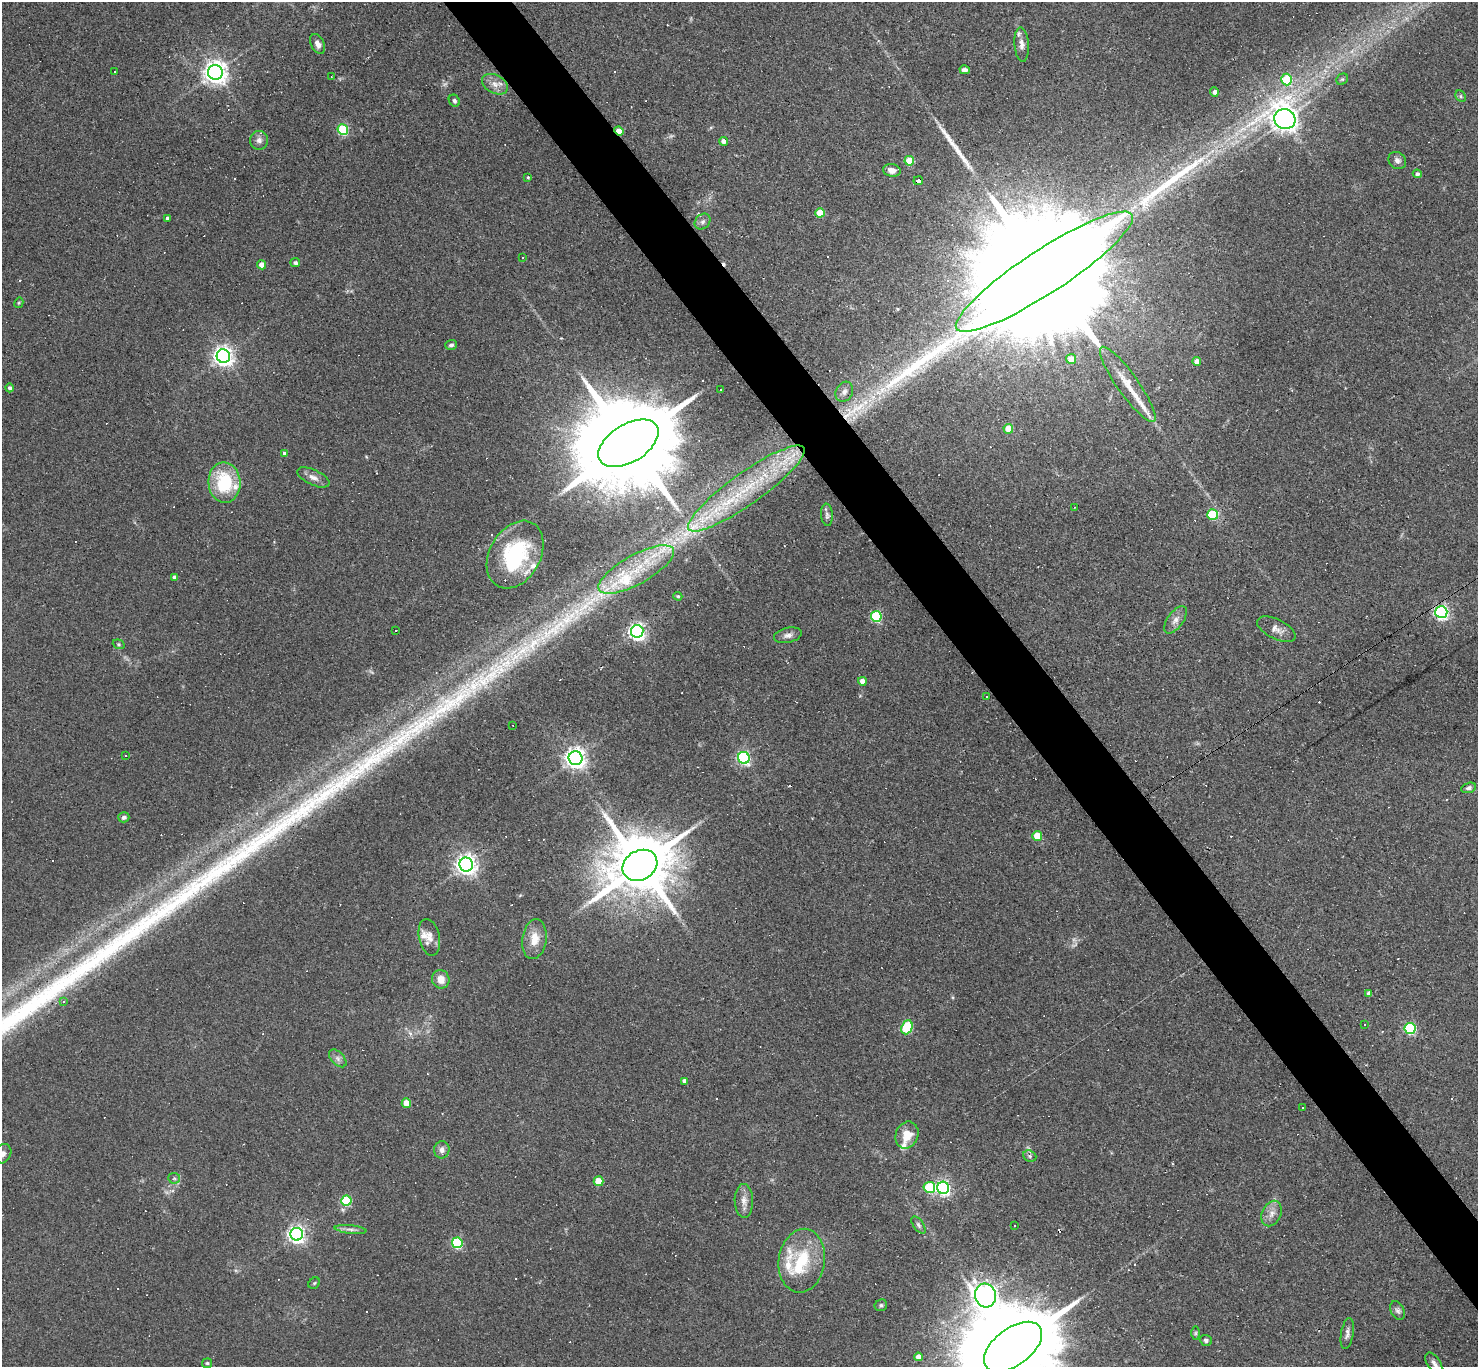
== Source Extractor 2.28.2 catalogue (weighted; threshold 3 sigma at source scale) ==
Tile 6 of 4 x 4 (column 2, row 2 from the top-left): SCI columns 1477-2952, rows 2880-4244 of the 5905 x 5900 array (HDU 1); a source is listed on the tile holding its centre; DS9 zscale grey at full resolution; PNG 1480 x 1369 px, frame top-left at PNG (2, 2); each listed source drawn as its Kron ellipse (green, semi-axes under 4 px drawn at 4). Shown black and unused: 4% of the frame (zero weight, under 2 of 3 exposures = <1% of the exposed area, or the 3 px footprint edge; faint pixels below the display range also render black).
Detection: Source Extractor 2.28.2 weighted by HDU 2 'WHT'; one run over the whole footprint, this tile lists its part. Background 0.0638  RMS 0.0062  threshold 0.0278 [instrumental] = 3 sigma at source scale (4.5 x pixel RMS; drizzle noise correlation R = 1.50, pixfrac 1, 0.05/0.05 arcsec/px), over >= 5 px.
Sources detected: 181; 5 too faint to see at this stretch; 1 inside a brighter object's white glare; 49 cosmic-ray / hot-pixel residue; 2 long thin detections or spike segments (spike, bleed or trail) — neither listed nor drawn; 13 inside a brighter listed object's ellipse — not listed separately; the other 111 listed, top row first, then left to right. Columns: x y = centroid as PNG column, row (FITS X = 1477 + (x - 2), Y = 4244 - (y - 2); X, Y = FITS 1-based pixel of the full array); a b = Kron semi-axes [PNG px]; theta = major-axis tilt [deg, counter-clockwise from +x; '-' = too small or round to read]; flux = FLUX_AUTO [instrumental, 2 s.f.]
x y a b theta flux
318 44 11 6 -63 3.5
1022 45 17 7 -85 3.9
965 70 5 4 - 2
115 72 3 2 - 0.53
215 72 7 7 - 540
331 77 3 2 - 0.54
1342 79 6 5 - 1.1
1287 80 6 5 - 32
495 84 14 9 -28 5.2
1214 92 4 4 - 2.6
1461 96 6 4 -64 1.1
454 101 6 5 - 1.5
1285 119 11 10 - 720
343 129 5 5 - 52
619 131 5 4 - 13
259 140 9 9 - 3.1
723 141 4 4 - 2.9
1397 160 9 8 - 2.4
909 161 5 5 - 18
892 170 9 6 -9 4.5
1417 174 4 4 - 1.8
528 177 3 3 - 0.61
918 181 5 4 - 25
820 213 5 4 - 19
168 218 4 4 - 3.2
703 222 9 7 45 2.3
522 258 3 3 - 1.1
295 263 5 4 - 1.8
262 265 4 4 - 7.8
1044 272 105 22 33 74000
19 303 5 4 - 0.72
451 345 6 4 18 1.3
223 356 7 6 - 350
1071 359 5 5 - 8
1197 361 4 4 - 3.7
1128 384 45 10 -55 16
10 388 4 4 - 1.7
721 390 3 2 - 0.9
844 392 10 8 62 3.2
1008 429 5 5 - 13
628 443 33 19 32 19000
284 453 4 4 - 1.6
313 477 17 7 -25 4
224 483 20 16 -87 38
746 488 70 16 35 58
1075 507 3 2 - 0.39
1213 514 5 5 - 39
827 515 11 6 -85 2.1
515 555 36 25 60 53
636 570 42 14 29 33
174 577 4 3 - 1.7
678 596 4 3 - 0.81
1441 612 6 6 - 150
876 616 5 5 - 54
1175 620 16 8 54 4.2
1276 629 21 10 -26 4.9
396 631 3 2 - 0.83
637 631 6 6 - 230
788 635 14 7 13 3.3
119 644 6 4 -21 0.92
862 681 4 4 - 5.4
986 697 3 3 - 3.5
513 725 3 2 - 1.2
126 756 3 3 - 2.3
575 758 7 7 - 410
744 758 6 5 - 130
1469 788 8 5 18 1.7
124 817 5 5 - 2.1
1037 836 5 5 - 17
466 865 7 7 - 410
640 865 18 14 30 6000
429 937 18 10 -78 6.4
534 939 20 12 82 10
441 979 9 8 - 6.5
1369 993 4 4 - 2.4
63 1002 4 4 - 1.4
1364 1024 3 3 - 1.6
907 1027 7 5 68 43
1410 1028 5 5 - 68
338 1058 11 6 -46 2.5
685 1081 4 4 - 2.9
406 1103 5 4 - 14
1303 1107 3 2 - 0.74
907 1135 14 11 68 9.5
442 1150 9 7 84 3.2
2 1154 10 8 55 3.2
1030 1156 7 5 -22 1.2
174 1178 6 5 - 1.2
598 1181 5 5 - 18
929 1187 6 5 - 35
943 1188 6 6 - 170
346 1201 5 5 - 42
744 1201 17 9 -89 4.9
1272 1213 13 9 65 4.9
918 1225 10 5 -53 1.6
1015 1226 2 2 - 0.5
351 1229 16 4 -6 2.6
297 1234 6 6 - 260
457 1243 5 5 - 58
802 1261 32 23 81 31
314 1283 6 5 - 0.91
985 1295 12 10 -74 480
881 1305 6 5 - 1.3
1398 1310 10 6 -66 2
1196 1333 6 4 89 0.93
1347 1333 16 6 80 2.8
1206 1340 6 5 - 1.5
1013 1347 34 18 37 17000
918 1357 4 4 - 4
207 1363 5 5 - 0.94
1434 1363 11 6 -54 2.4
Overlapping masked pixels (flux is a lower limit): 5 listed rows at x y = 619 131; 918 181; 1044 272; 1441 612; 640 865
Isophote crosses this tile's border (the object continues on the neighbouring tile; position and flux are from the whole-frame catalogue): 2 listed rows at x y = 2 1154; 1013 1347